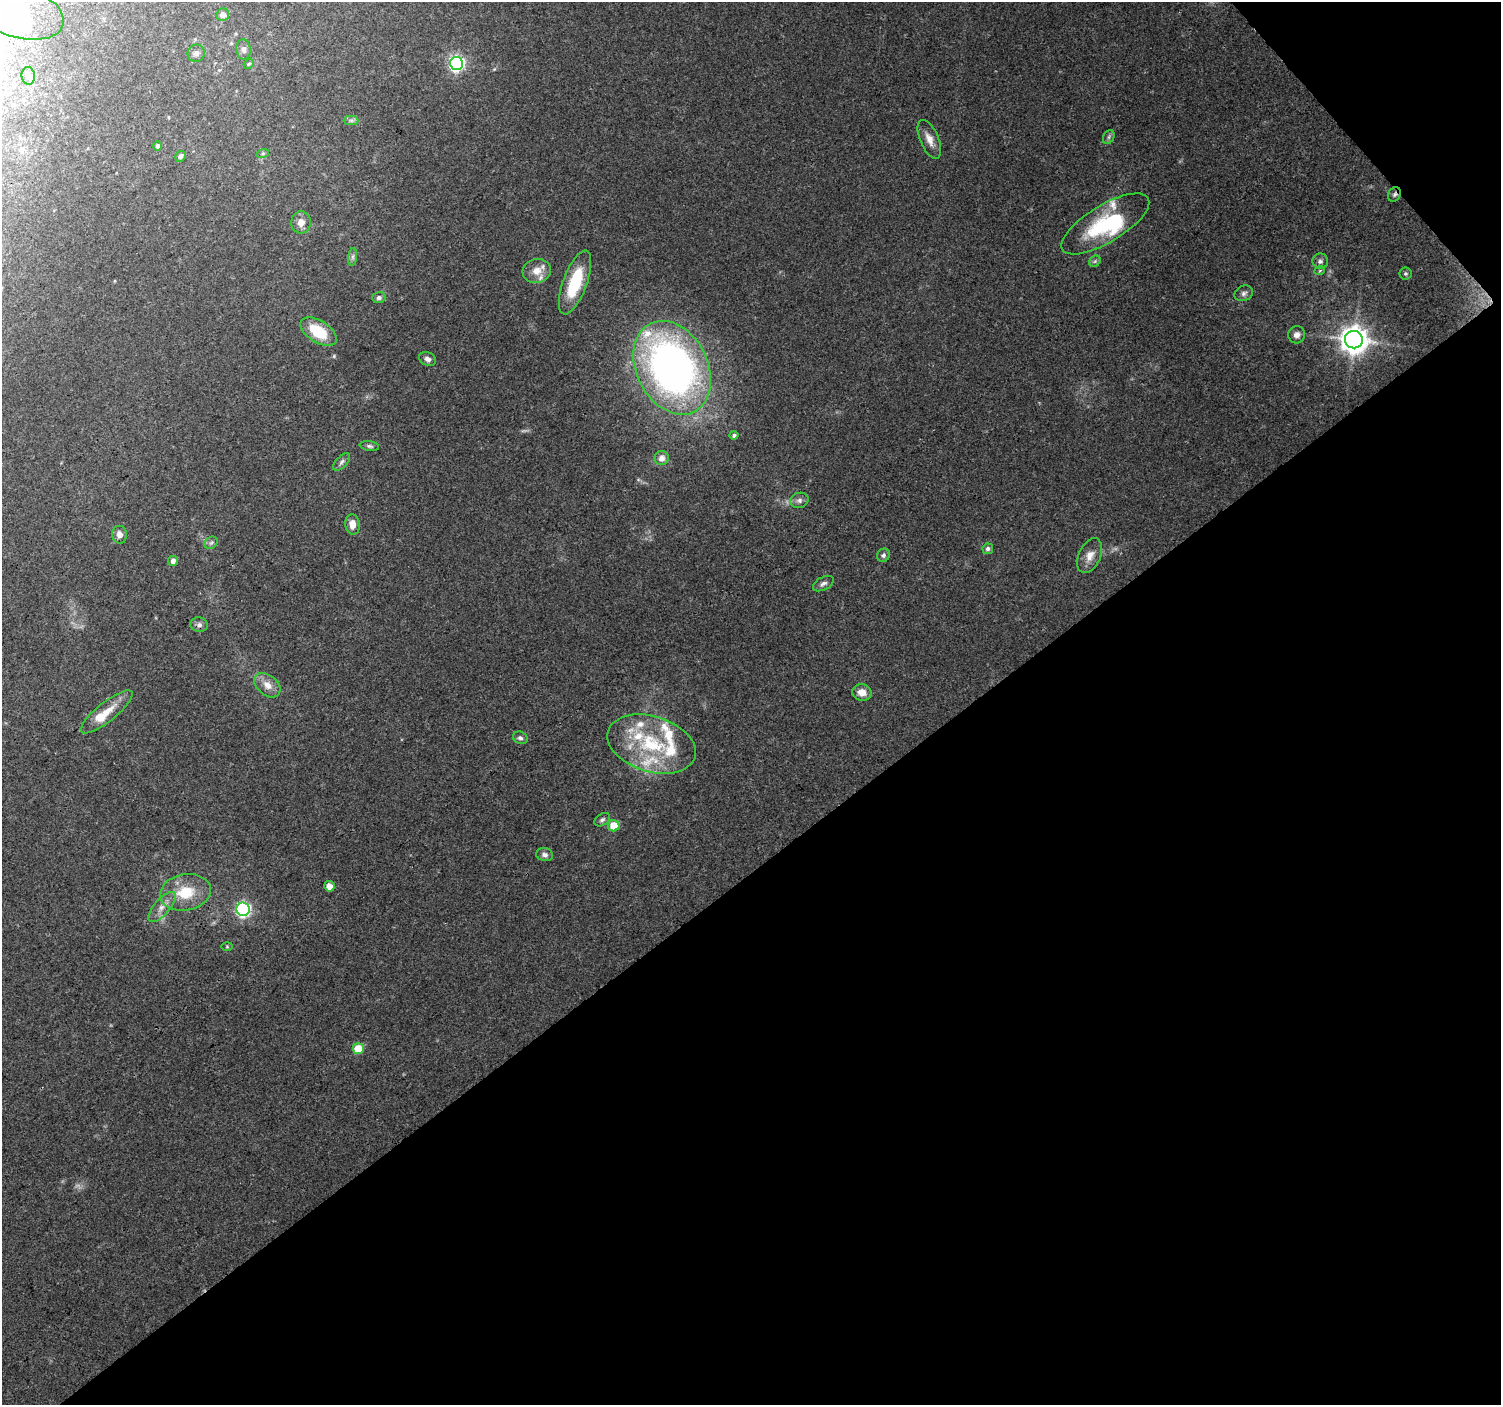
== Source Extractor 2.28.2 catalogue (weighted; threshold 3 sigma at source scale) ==
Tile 12 of 4 x 4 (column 4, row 3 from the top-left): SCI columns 4504-6002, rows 1610-3012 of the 6004 x 5960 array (HDU 1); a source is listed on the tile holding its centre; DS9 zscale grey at full resolution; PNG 1503 x 1407 px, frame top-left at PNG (2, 2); each listed source drawn as its Kron ellipse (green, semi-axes under 4 px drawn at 4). Shown black and unused: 40% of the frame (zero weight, under 3 of 4 exposures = <1% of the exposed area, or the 3 px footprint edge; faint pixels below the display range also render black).
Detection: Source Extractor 2.28.2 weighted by HDU 2 'WHT'; one run over the whole footprint, this tile lists its part. Background 0.0707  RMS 0.0053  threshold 0.024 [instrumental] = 3 sigma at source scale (4.5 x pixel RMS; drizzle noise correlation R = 1.50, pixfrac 1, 0.0396/0.0396 arcsec/px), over >= 5 px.
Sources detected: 69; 2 inside a brighter object's white glare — neither listed nor drawn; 9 inside a brighter listed object's ellipse — not listed separately; the other 58 listed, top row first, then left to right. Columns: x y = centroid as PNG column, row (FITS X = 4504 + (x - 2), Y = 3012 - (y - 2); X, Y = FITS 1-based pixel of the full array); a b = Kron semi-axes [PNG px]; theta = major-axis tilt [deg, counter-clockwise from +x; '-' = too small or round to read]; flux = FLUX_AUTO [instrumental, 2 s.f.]
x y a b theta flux
16 11 49 26 -17 39
223 15 6 6 - 3.2
244 49 10 7 -82 2.2
196 53 9 8 - 2.2
457 63 7 6 - 130
249 64 6 4 42 0.7
28 76 9 6 -84 1.9
351 120 7 4 0 1.2
1109 137 7 5 61 1.1
929 139 20 9 -67 5.1
157 146 5 4 - 1.5
263 153 6 4 19 0.81
180 156 6 5 - 1.7
1394 194 8 6 64 1.4
301 222 11 10 - 4.4
1105 224 50 18 31 44
353 257 9 4 82 1.4
1095 261 6 5 - 1
1320 261 8 7 - 1.7
1320 270 5 3 - 0.52
537 271 14 12 16 6.6
1405 273 6 6 - 1.2
575 282 34 12 70 25
1244 293 9 7 26 2
379 298 6 5 - 1.7
318 332 20 11 -32 21
1297 335 8 8 - 2.9
1354 340 9 8 - 720
427 359 9 6 -22 2
672 368 49 35 -64 290
734 435 4 4 - 1.2
369 446 10 5 -9 1.2
662 458 7 7 - 3.2
342 462 11 5 47 1.5
799 500 9 7 15 2.1
352 524 10 7 -84 4.8
119 535 9 7 -80 3.2
211 543 7 5 42 1.2
988 549 5 5 - 1.5
883 555 7 6 - 1.5
1090 556 18 11 66 5.5
173 561 5 5 - 2.7
823 584 11 6 28 2
199 625 9 7 -13 2
267 685 15 10 -41 5.6
862 692 10 8 -11 5.2
107 712 32 9 39 9.9
520 738 7 6 - 1.5
652 744 45 27 -17 45
602 820 8 5 32 1.5
614 826 6 5 - 9.8
545 855 8 6 -10 1.9
329 886 5 5 - 4.5
185 892 26 18 10 18
162 907 19 7 48 4.9
243 909 7 6 - 110
227 947 6 4 -1 0.59
358 1049 5 5 - 16
Overlapping masked pixels (flux is a lower limit): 1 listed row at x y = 1394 194
Isophote crosses this tile's border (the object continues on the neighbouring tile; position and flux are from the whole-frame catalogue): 1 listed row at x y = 16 11